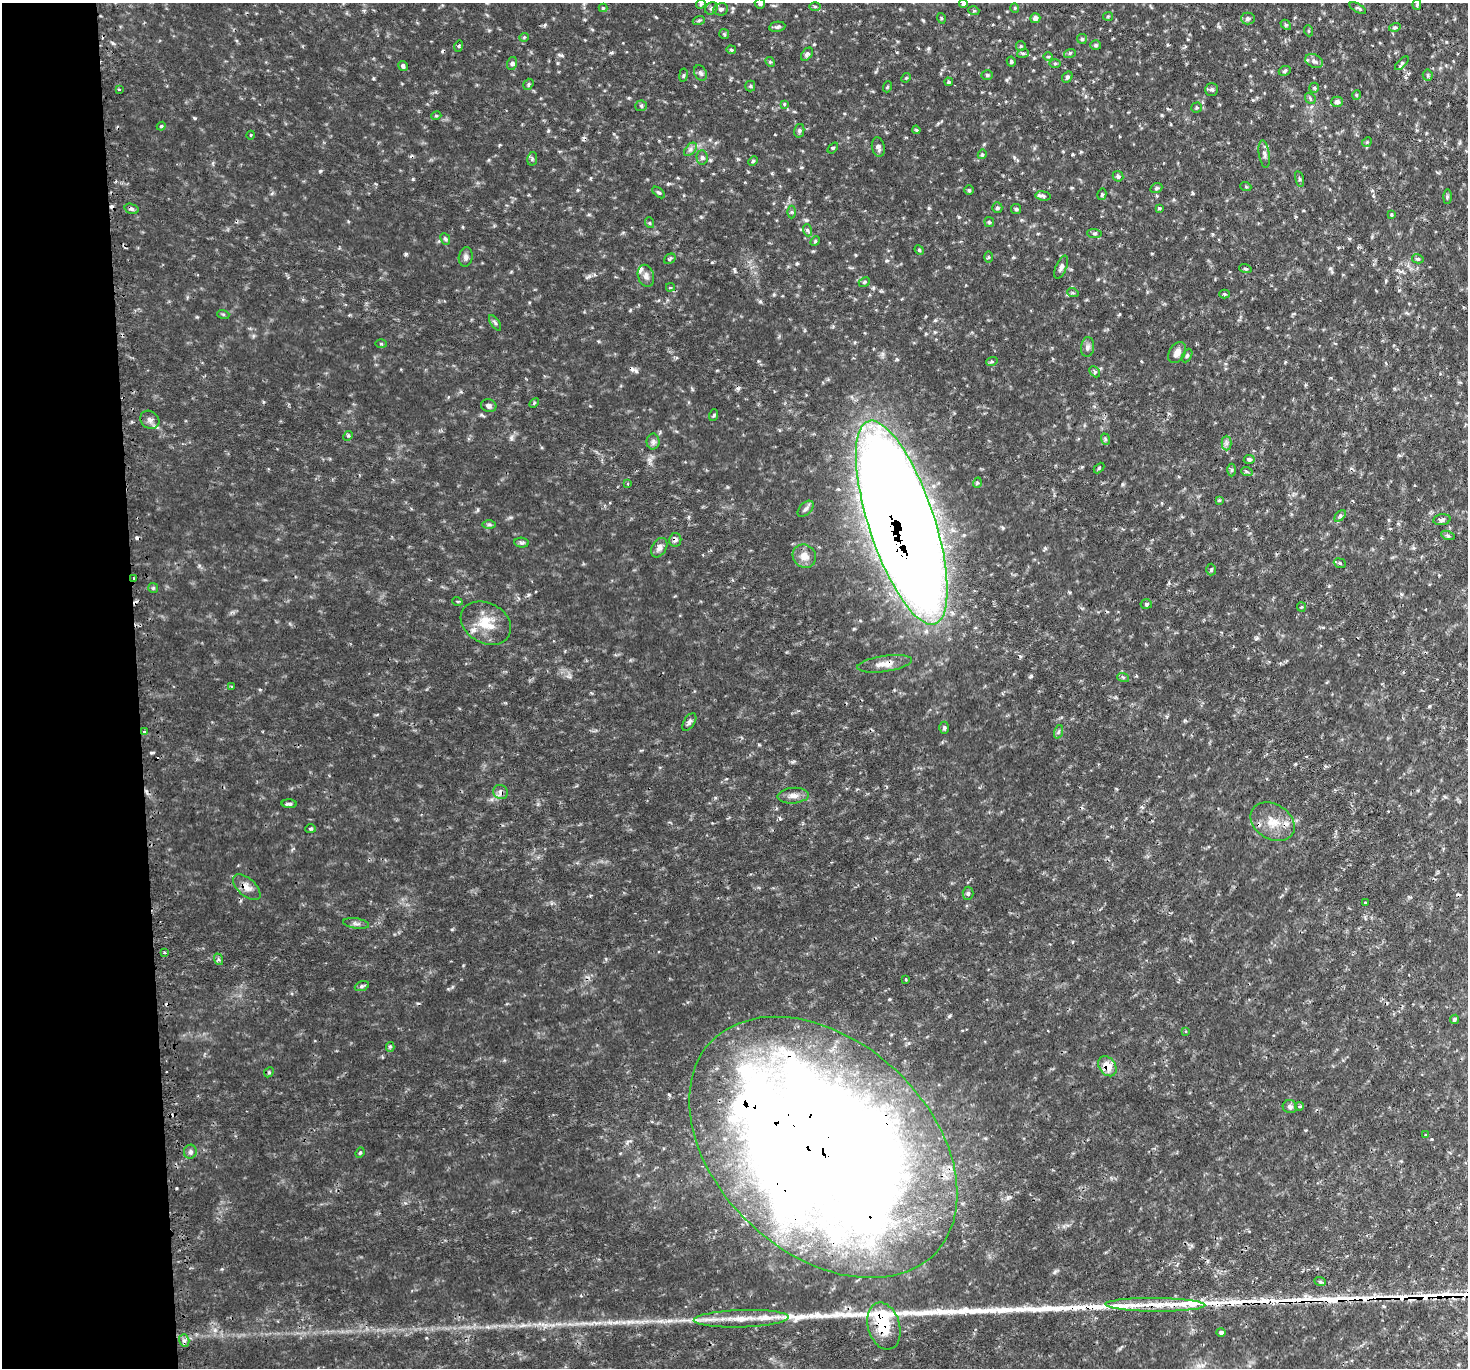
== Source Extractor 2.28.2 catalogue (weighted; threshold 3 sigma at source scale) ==
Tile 4 of 3 x 3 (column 1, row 2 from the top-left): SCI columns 27-1492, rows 1521-2886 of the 4446 x 4428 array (HDU 1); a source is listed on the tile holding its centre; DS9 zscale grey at full resolution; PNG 1470 x 1370 px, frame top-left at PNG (2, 3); each listed source drawn as its Kron ellipse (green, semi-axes under 4 px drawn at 4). Shown black and unused: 9% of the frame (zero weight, under 2 of 3 exposures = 4% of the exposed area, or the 3 px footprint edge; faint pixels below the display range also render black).
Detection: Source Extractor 2.28.2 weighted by HDU 2 'WHT'; one run over the whole footprint, this tile lists its part. Background 0.113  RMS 0.0085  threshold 0.0381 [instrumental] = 3 sigma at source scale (4.5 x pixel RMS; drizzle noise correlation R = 1.50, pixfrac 1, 0.05/0.05 arcsec/px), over >= 5 px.
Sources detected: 206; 1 inside a brighter object's white glare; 10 cosmic-ray / hot-pixel residue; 9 long thin detections or spike segments (spike, bleed or trail) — neither listed nor drawn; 3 inside a brighter listed object's ellipse — not listed separately; the other 183 listed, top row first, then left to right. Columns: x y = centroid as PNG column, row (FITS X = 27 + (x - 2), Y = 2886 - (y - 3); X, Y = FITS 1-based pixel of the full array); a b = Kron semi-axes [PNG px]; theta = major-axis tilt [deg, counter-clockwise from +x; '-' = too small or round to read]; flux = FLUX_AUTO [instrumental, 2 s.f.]
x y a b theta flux
963 3 4 3 - 1.9
701 4 5 4 - 1.3
760 4 5 5 - 1.7
1417 4 5 4 - 1.1
815 7 6 4 -1 1.1
603 8 4 4 - 0.78
711 8 7 5 43 1.8
1015 8 4 4 - 0.92
1358 8 9 3 -29 1.4
721 9 7 6 - 2.2
974 11 5 3 - 0.85
1108 16 5 4 - 0.95
941 18 5 3 - 0.88
1035 18 5 5 - 4.3
1248 19 7 6 - 2.2
699 20 6 4 19 1.1
1286 25 6 4 -42 1.2
777 27 8 5 10 1.9
1395 27 6 4 16 1.3
1309 31 5 3 - 0.83
724 34 5 5 - 1.1
524 37 5 4 - 0.9
1082 39 5 4 - 1.3
1096 45 5 4 - 1.3
459 46 5 3 - 0.88
1021 46 5 4 - 1
731 50 5 4 - 1.3
1023 53 6 4 17 1.3
1070 53 6 4 17 1.1
807 54 7 5 51 2.5
1048 56 5 3 - 0.85
1314 61 9 6 -23 3.5
770 62 5 4 - 1.1
1011 62 5 4 - 1.4
512 63 6 5 - 1.8
1055 63 5 3 - 1
1402 63 8 4 45 1.6
403 66 5 4 - 1.9
1285 71 6 4 24 1.2
701 73 8 6 -63 2.5
683 75 7 3 81 1.1
987 75 5 4 - 1.3
1428 75 5 5 - 1.2
1067 77 6 5 - 1.6
906 78 5 4 - 0.92
949 82 4 4 - 1.2
528 84 6 5 - 1.6
750 86 5 5 - 1.3
887 87 5 3 - 0.97
1314 88 5 5 - 1.1
1212 89 6 6 - 2.1
119 90 3 3 - 1
1356 95 5 3 - 0.81
1310 98 6 4 -48 1.3
1337 102 6 5 - 3.4
784 104 4 4 - 0.89
641 106 6 5 - 1.5
1197 108 5 5 - 1.2
436 116 5 3 - 0.86
161 126 4 4 - 0.95
916 130 4 3 - 0.93
799 131 7 5 77 1.7
251 135 4 3 - 0.77
1367 142 5 4 - 1
878 147 10 6 -79 3.4
833 148 6 3 52 1
690 149 8 5 46 2.3
982 154 5 4 - 1.1
1264 154 14 5 -82 3
702 157 7 5 -87 2.2
532 159 7 5 79 1.7
753 161 5 4 - 1.1
1118 176 5 5 - 2.4
1299 179 8 3 -77 1.3
1246 187 5 3 - 0.87
1156 188 6 4 21 1.4
969 190 5 4 - 1.1
659 192 7 4 -40 1.4
1102 194 6 4 76 1.3
1043 196 7 5 -10 2
1447 197 7 4 89 1.2
997 208 5 5 - 1.4
1159 208 4 4 - 1.1
132 209 7 5 -17 1.9
1016 209 5 5 - 1.3
792 212 6 4 -90 1.2
1391 215 3 3 - 2
989 222 5 5 - 1.3
650 223 5 3 - 0.83
807 230 6 4 -71 1.5
1094 233 7 4 -4 1.6
445 239 6 4 -66 1.5
815 241 5 4 - 1.2
919 250 5 4 - 1.1
466 257 10 7 79 2.9
988 257 5 3 - 1.1
670 259 6 4 35 1.4
1418 259 6 4 -10 1.5
1061 267 12 5 68 3.1
1245 269 6 3 -19 1.1
646 276 11 8 -74 3.9
864 282 6 4 23 1.2
670 287 4 3 - 1.2
1073 293 6 3 -19 1.1
1224 294 5 4 - 1.2
223 314 6 4 -18 0.99
495 323 9 3 -56 1.6
381 344 6 4 -1 1.1
1088 347 10 6 83 2.8
1177 353 11 7 59 5.5
1187 355 7 4 63 1.6
992 361 6 4 19 1.1
1095 372 6 4 -46 1.4
534 403 6 3 45 1.1
489 406 8 6 -17 2.5
714 415 6 4 71 1.1
150 420 10 8 -36 3.9
348 436 5 4 - 1.2
1105 439 6 3 -72 1.3
653 442 8 6 89 2.6
1227 443 7 5 90 2.2
1249 459 5 4 - 2.2
1099 468 6 4 46 0.97
1231 470 6 4 89 1.2
1247 472 6 4 -20 1.2
977 483 5 3 - 0.91
628 484 3 3 - 0.82
1219 500 4 4 - 0.89
806 509 10 5 45 2.3
1340 516 7 4 46 1.5
1442 520 9 5 7 2.1
902 523 107 32 -72 3900
489 524 6 4 0 1.5
1448 535 7 4 -20 1.6
675 540 7 6 - 2.9
522 543 7 5 -3 1.7
659 548 10 7 59 4.1
804 556 12 11 - 7.8
1340 563 6 4 -23 1.4
1211 570 6 5 - 1.2
134 578 4 3 - 0.81
153 588 5 5 - 1.4
457 601 5 3 - 1
1146 604 5 4 - 1.5
1301 607 5 4 - 1.1
486 623 26 20 -29 22
885 664 28 8 8 9.5
1123 677 6 3 -18 1.2
232 687 4 3 - 1.2
689 722 10 5 57 2.4
944 728 6 4 89 1.9
144 731 3 3 - 2
1058 732 7 4 71 1.5
501 792 7 7 - 4.2
793 796 16 8 4 5.4
289 804 8 4 -2 1.9
1273 822 23 17 -31 16
311 829 5 4 - 1.1
247 887 17 8 -42 6.8
968 893 6 5 - 1.7
1365 903 3 2 - 0.64
356 923 13 5 -8 2.8
165 953 3 2 - 1.5
218 959 6 4 -72 1.5
906 979 3 3 - 1.4
362 986 7 5 20 1.9
1454 1019 5 4 - 1.9
1186 1031 4 3 - 0.89
390 1047 5 4 - 1.4
1107 1066 11 8 -53 11
269 1072 5 4 - 1.1
1300 1106 4 3 - 1.4
1290 1107 7 6 - 3
1425 1135 3 3 - 0.69
823 1147 154 106 -43 2800
190 1152 7 6 - 2.4
360 1153 5 4 - 1.1
1320 1281 6 4 -21 1.4
1155 1305 50 7 -1 21
741 1319 47 8 2 23
884 1326 24 16 -74 33
1221 1332 4 4 - 2.7
184 1340 6 5 - 3.3
Overlapping masked pixels (flux is a lower limit): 10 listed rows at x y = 902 523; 675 540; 134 578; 885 664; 501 792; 1273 822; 1107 1066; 823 1147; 1155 1305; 884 1326
Isophote crosses this tile's border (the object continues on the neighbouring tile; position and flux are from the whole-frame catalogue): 2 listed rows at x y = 963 3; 760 4
Unlisted compact peaks at least as high as the median listed source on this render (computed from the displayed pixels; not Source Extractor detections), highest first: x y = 320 171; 406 254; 195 118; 929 208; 561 55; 735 271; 151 753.